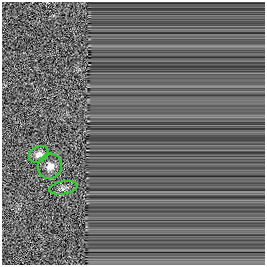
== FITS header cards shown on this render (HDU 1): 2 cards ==
NAXIS1  =                  263
NAXIS2  =                  263

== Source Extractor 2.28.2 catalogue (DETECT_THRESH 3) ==
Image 263 x 263 px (HDU 1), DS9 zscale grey, 1 PNG px = 1 image px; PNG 267 x 267 px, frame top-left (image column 1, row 263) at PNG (2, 2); each listed source drawn as its Kron ellipse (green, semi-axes under 4 px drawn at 4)
Background 0.00286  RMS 0.036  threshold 0.108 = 3 sigma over >= 5 px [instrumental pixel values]
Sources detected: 3; all 3 listed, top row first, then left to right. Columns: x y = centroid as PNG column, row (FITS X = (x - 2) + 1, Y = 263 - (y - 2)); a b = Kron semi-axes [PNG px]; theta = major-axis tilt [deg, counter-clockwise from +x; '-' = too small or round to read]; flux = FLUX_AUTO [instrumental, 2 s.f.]
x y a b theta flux
39 154 10 7 28 16
50 166 12 11 - 25
63 188 14 6 10 9.7